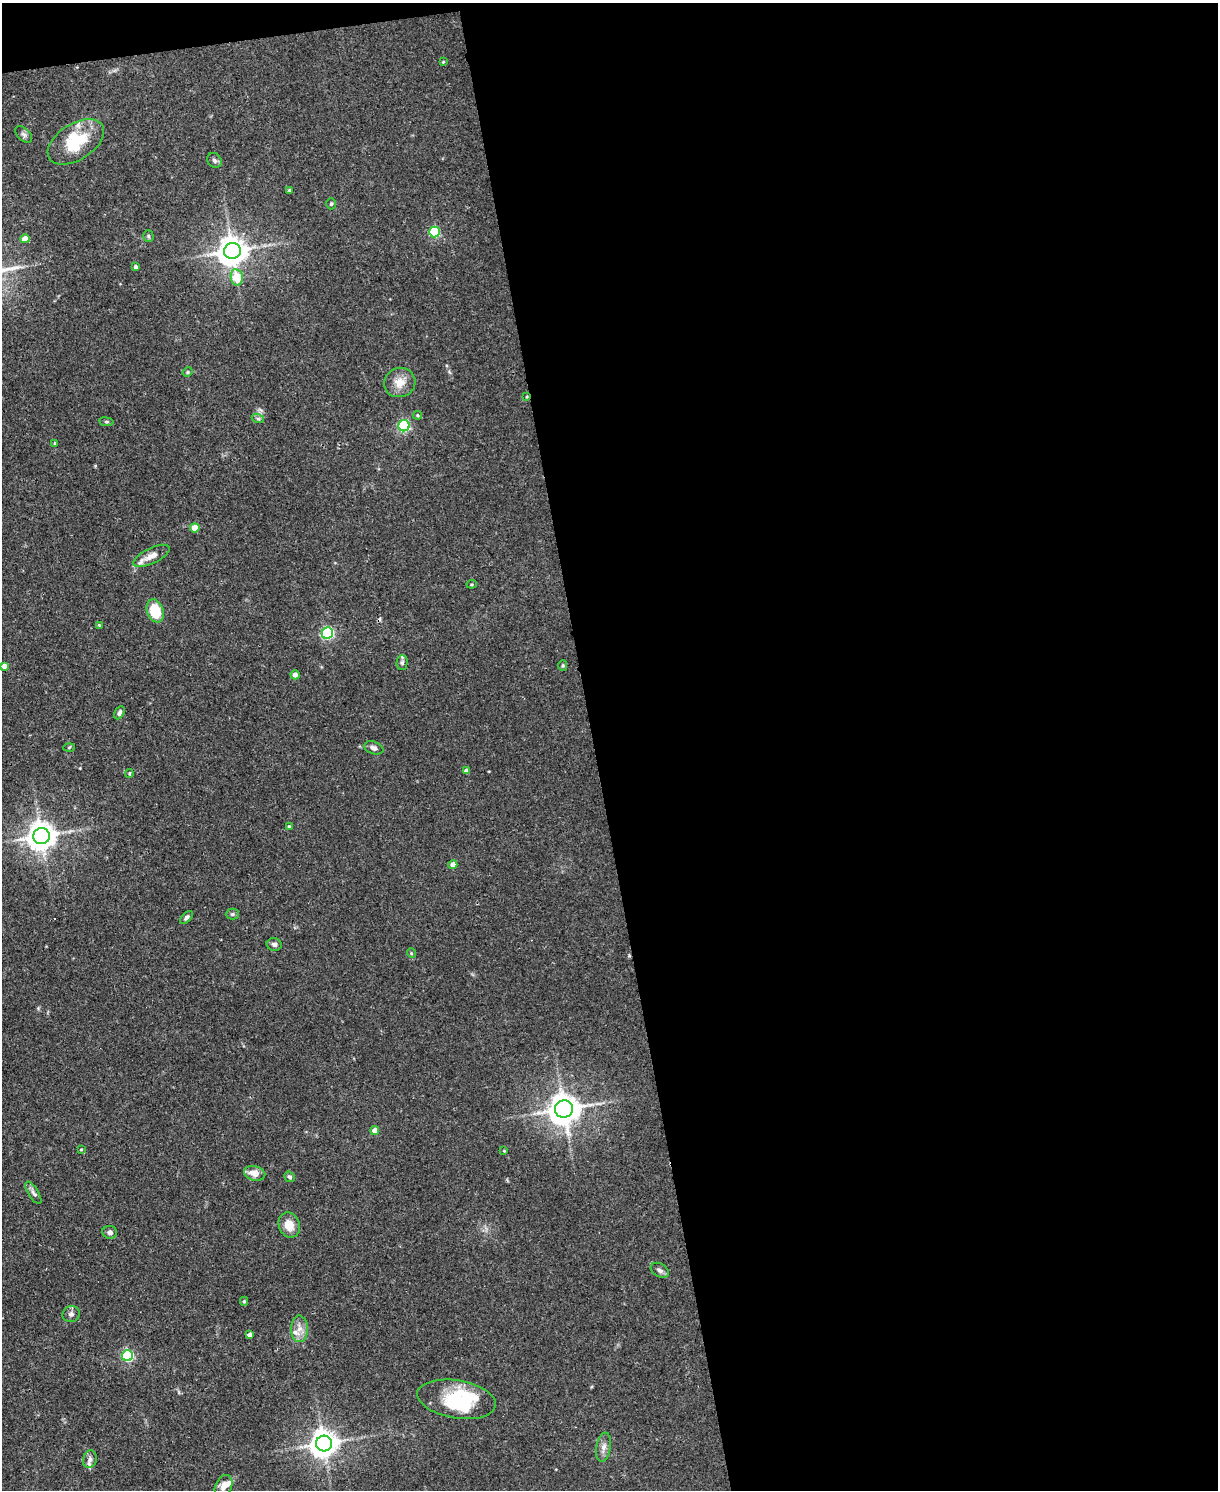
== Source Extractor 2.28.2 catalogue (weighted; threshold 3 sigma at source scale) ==
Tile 4 of 4 x 3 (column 4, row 1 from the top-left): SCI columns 3650-4865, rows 3222-4709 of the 4865 x 4839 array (HDU 1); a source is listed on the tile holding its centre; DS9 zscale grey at full resolution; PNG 1220 x 1492 px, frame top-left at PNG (2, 3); each listed source drawn as its Kron ellipse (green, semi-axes under 4 px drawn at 4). Shown black and unused: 52% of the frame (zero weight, under 2 of 3 exposures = <1% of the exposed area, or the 3 px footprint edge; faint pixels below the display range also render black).
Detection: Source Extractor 2.28.2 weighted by HDU 2 'WHT'; one run over the whole footprint, this tile lists its part. Background 0.0867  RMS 0.0058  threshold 0.0261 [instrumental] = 3 sigma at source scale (4.5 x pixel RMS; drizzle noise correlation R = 1.50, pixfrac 1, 0.05/0.05 arcsec/px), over >= 5 px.
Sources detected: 72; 3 inside a brighter object's white glare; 2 cosmic-ray / hot-pixel residue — neither listed nor drawn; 5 inside a brighter listed object's ellipse — not listed separately; the other 62 listed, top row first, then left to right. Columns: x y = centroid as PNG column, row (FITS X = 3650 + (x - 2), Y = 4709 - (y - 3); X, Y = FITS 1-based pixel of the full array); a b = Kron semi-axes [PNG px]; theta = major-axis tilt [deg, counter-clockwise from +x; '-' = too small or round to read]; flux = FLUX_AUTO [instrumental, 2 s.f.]
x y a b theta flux
443 62 4 3 - 0.61
24 134 10 6 -44 1.7
76 142 31 18 32 25
214 160 8 6 -48 1.5
289 190 3 3 - 0.59
331 204 5 4 - 0.88
434 232 5 5 - 49
148 236 5 5 - 0.91
25 239 4 4 - 6.2
232 251 8 8 - 870
136 267 4 3 - 1.5
237 277 8 6 -80 14
188 372 5 4 - 0.98
400 383 16 14 16 7.6
527 397 4 3 - 0.53
418 415 4 4 - 0.74
258 419 6 4 -19 0.99
106 422 7 3 -8 0.84
404 426 5 5 - 73
55 443 4 3 - 0.63
195 528 5 4 - 10
151 556 20 8 26 5.5
472 584 5 3 - 0.61
155 611 12 8 -70 20
99 625 4 4 - 0.5
327 633 6 5 - 85
402 663 7 5 89 1.3
563 665 5 4 - 0.79
4 666 4 4 - 3.2
295 675 4 4 - 3
119 713 7 4 61 1.7
69 747 5 3 - 0.59
374 748 10 6 -20 2.5
466 771 4 4 - 2
129 773 4 3 - 0.62
289 826 3 3 - 0.76
41 836 8 8 - 770
453 865 4 4 - 3.6
232 914 6 5 - 1.1
186 917 8 4 45 1.5
274 944 7 6 - 1.7
411 953 5 3 - 0.48
564 1109 9 8 - 1000
375 1130 4 4 - 4.5
81 1149 4 3 - 0.54
504 1151 4 3 - 0.48
255 1173 11 7 -14 5.8
290 1177 5 4 - 1.1
33 1193 13 5 -58 2
289 1225 13 10 -67 7.5
110 1232 7 6 - 1.8
660 1270 9 6 -31 1.9
244 1301 4 4 - 0.86
71 1314 8 8 - 2.1
299 1329 13 8 -89 4.7
249 1335 4 4 - 2.2
128 1356 5 5 - 62
456 1399 40 19 -10 28
324 1443 8 8 - 690
604 1447 15 7 80 3.4
90 1459 9 7 76 2.3
223 1486 12 8 67 3.9
Overlapping masked pixels (flux is a lower limit): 1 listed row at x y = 527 397